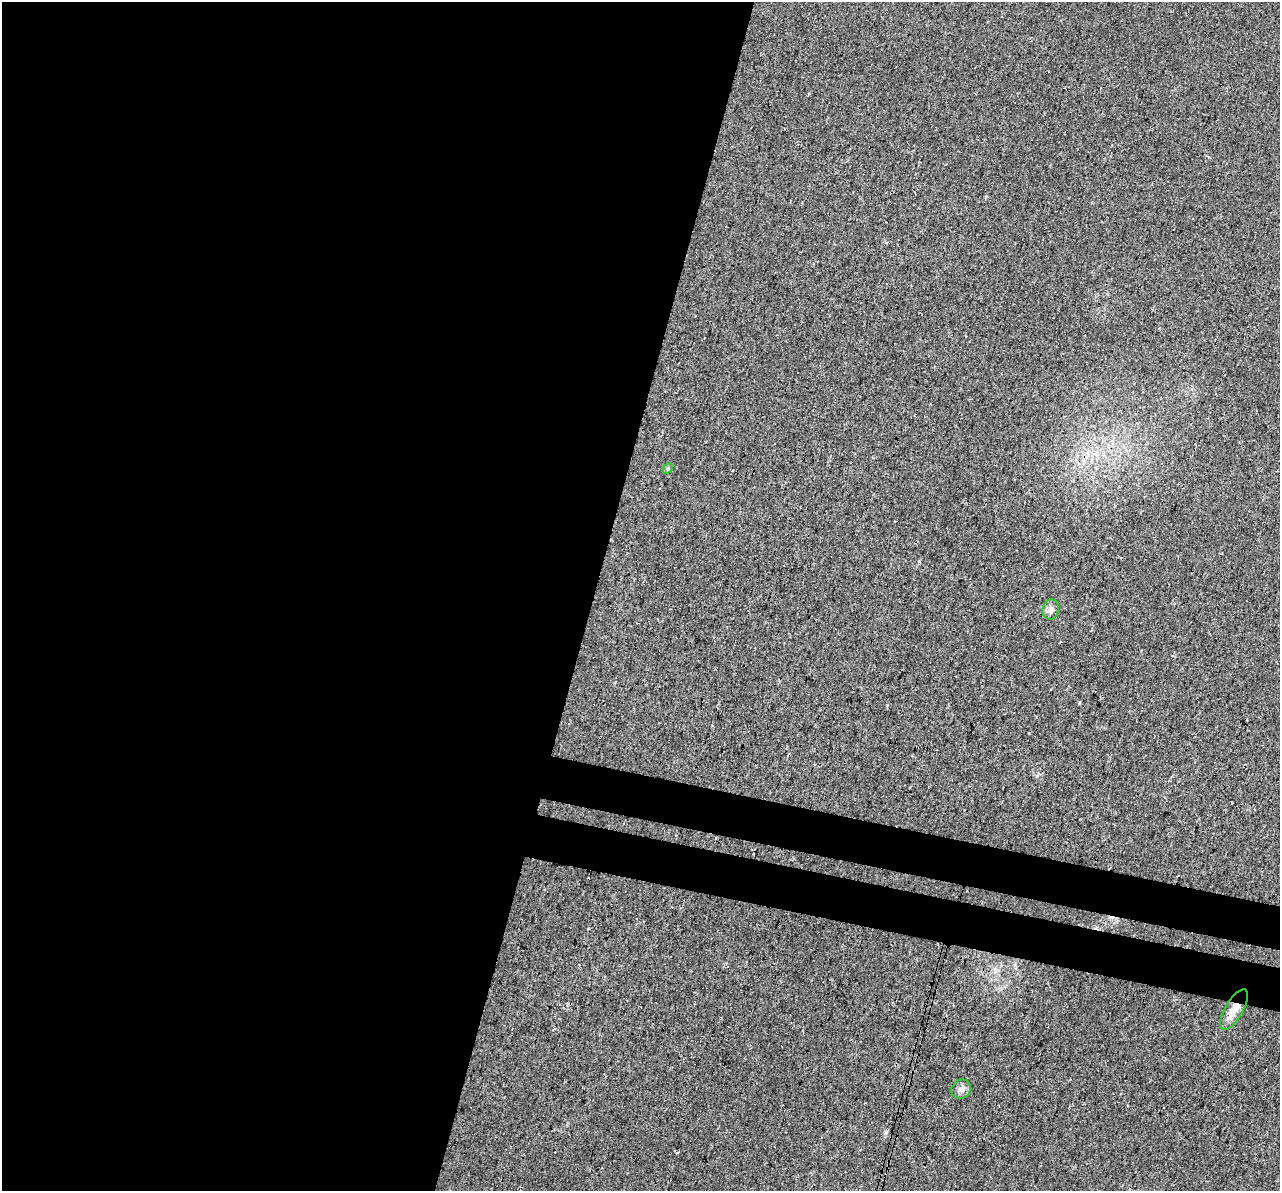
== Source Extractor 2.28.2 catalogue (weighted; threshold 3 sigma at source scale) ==
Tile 5 of 4 x 4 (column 1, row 2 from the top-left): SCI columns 25-1302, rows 2719-3907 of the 5152 x 5375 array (HDU 1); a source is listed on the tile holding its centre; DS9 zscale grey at full resolution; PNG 1282 x 1193 px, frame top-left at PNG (2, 2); each listed source drawn as its Kron ellipse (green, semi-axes under 4 px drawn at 4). Shown black and unused: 51% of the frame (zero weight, under 3 of 4 exposures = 5% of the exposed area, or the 3 px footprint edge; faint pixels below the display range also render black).
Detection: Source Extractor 2.28.2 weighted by HDU 2 'WHT'; one run over the whole footprint, this tile lists its part. Background 0.0162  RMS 0.0068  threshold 0.0305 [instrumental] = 3 sigma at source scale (4.5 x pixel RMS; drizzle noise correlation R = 1.50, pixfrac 1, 0.0396/0.0396 arcsec/px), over >= 5 px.
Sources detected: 4; all 4 listed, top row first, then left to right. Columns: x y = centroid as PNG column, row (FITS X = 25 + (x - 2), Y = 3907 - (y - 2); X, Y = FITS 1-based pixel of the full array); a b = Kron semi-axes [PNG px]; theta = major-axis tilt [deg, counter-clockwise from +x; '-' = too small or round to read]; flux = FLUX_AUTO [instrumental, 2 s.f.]
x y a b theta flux
668 468 6 4 47 1.1
1051 609 10 8 77 3.1
1234 1009 22 9 60 9.5
961 1089 10 9 - 3.4
Overlapping masked pixels (flux is a lower limit): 1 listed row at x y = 1234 1009